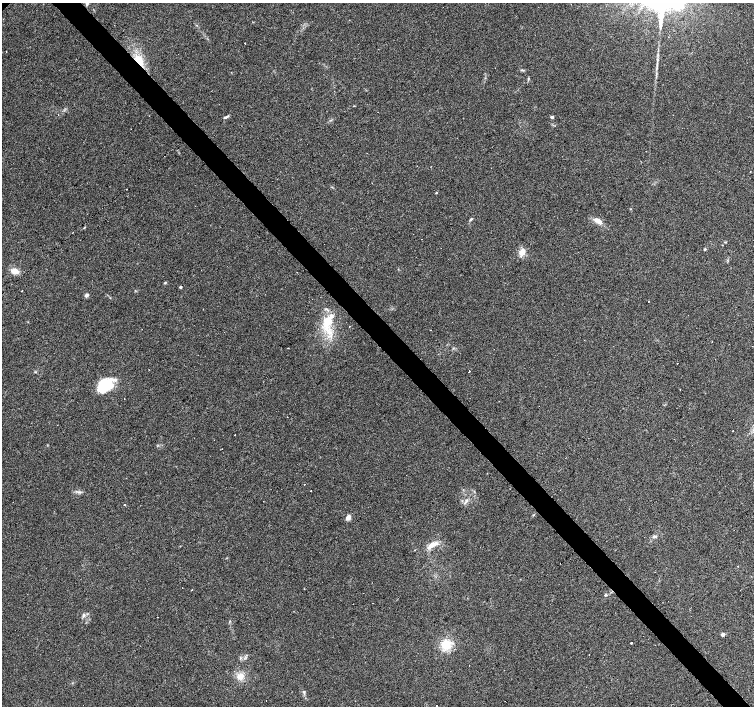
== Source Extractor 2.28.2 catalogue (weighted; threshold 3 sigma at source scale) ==
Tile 6 of 4 x 4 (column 2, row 2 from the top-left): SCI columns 1505-3007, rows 3024-4431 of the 6014 x 5982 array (HDU 1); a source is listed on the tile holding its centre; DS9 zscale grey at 2 x 2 block average (1 PNG px = mean of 2 x 2 image px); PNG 756 x 708 px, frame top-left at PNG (2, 3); no overlay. Shown black and unused: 4% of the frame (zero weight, under 3 of 4 exposures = <1% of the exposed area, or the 3 px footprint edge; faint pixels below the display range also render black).
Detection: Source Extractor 2.28.2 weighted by HDU 2 'WHT'; one run over the whole footprint, this tile lists its part. Background 0.0896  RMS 0.0057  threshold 0.0256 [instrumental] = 3 sigma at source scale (4.5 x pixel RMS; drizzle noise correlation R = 1.50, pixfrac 1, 0.0396/0.0396 arcsec/px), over >= 5 px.
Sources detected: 58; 13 cosmic-ray / hot-pixel residue — not listed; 3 inside a brighter listed object's ellipse — not listed separately; the other 42 listed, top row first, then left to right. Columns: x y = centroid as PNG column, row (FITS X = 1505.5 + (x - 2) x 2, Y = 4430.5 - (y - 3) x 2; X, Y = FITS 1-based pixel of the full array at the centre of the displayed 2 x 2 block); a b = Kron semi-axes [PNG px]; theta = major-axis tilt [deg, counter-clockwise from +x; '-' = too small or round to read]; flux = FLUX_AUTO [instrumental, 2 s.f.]
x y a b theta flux
87 3 4 3 - 3.8
244 43 2 2 - 0.77
139 60 15 9 -48 21
522 70 4 2 - 1.3
226 117 8 2 29 2.3
552 117 2 2 - 6.2
436 193 2 2 - 1.2
471 219 5 3 - 1.5
597 220 8 5 -34 5.9
726 242 3 2 - 0.97
705 249 3 2 - 2.1
522 252 9 7 72 9.3
14 271 8 6 -13 11
165 283 3 2 - 1.1
180 287 2 2 - 2.7
86 295 2 2 - 11
328 320 21 11 66 31
349 326 2 2 - 1.6
431 330 2 2 - 0.54
494 349 2 2 - 0.58
677 363 2 2 - 1.3
469 371 2 2 - 2
35 372 3 2 - 0.97
105 386 16 11 32 51
733 431 2 2 - 1.9
235 435 2 2 - 1
304 485 2 2 - 2.3
466 501 5 3 - 2.7
124 504 2 2 - 1.6
348 517 6 4 49 6.5
655 536 6 3 12 2.4
432 545 17 6 32 11
192 590 2 2 - 2
605 595 4 3 - 1.5
83 615 5 4 - 2.8
723 634 2 2 - 11
631 643 2 2 - 1.8
446 644 10 10 - 27
240 658 3 2 - 1.1
240 676 8 7 - 11
304 692 6 3 -83 2
437 705 2 2 - 16
Overlapping masked pixels (flux is a lower limit): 1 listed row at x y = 139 60
Isophote crosses this tile's border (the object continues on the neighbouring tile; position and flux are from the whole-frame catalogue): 1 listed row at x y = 87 3
Diffuse or blended objects may show on this block-average render without a row.